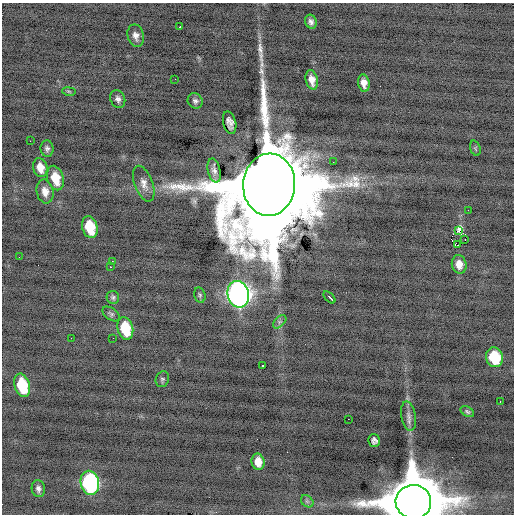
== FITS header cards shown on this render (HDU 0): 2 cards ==
NAXIS1  =                  512 / Axis length
NAXIS2  =                  512 / Axis length

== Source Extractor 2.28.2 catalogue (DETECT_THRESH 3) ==
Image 512 x 512 px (HDU 0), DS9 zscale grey, 1 PNG px = 1 image px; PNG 516 x 516 px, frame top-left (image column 1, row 512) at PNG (2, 3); each listed source drawn as its Kron ellipse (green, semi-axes under 4 px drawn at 4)
Background -0.431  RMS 0.92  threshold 2.76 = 3 sigma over >= 5 px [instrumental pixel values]
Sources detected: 53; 1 with non-positive FLUX_AUTO (blend fragments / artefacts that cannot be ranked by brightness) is neither listed nor drawn; the other 52 listed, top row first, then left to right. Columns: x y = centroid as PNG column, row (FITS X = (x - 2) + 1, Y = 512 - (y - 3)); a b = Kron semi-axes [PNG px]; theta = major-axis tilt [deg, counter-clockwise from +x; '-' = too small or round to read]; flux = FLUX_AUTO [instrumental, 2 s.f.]
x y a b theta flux
311 22 7 5 -70 2.3e+02
180 27 3 2 - 4.4e+02
136 36 11 8 -77 3.6e+02
175 79 2 2 - 4.8e+01
312 80 10 6 -76 5.2e+02
364 83 9 5 -80 4.3e+02
69 91 7 3 -9 6.3e+01
118 99 9 7 -68 2.5e+02
195 101 8 7 - 2.1e+02
230 123 11 6 -75 3.2e+02
30 141 2 2 - 9.6e+01
475 148 8 5 -72 9.3e+01
47 149 8 6 -85 2.0e+02
333 162 2 2 - 7.3e+01
40 168 10 7 -75 7.0e+02
214 170 12 6 -78 3.0e+02
55 178 12 8 -73 1.3e+03
144 184 19 9 -69 5.1e+02
269 185 31 26 86 2.4e+06
45 191 12 8 -78 5.5e+02
468 210 2 2 - 6.3e+01
90 227 11 7 -74 2.3e+03
458 231 4 3 - 3.3e+03
465 239 2 2 - 2.6e+01
458 245 3 2 - 5.0e+03
19 257 2 2 - 9.5e+01
112 261 2 2 - 2.3e+02
459 264 9 7 -77 5.6e+02
110 267 3 2 - 3.7e+02
238 294 13 10 -77 5.4e+04
200 295 8 5 -76 1.1e+02
113 297 6 6 - 1.5e+02
329 297 7 3 -45 7.3e+02
111 314 10 5 -36 1.5e+02
280 322 8 5 45 1.6e+02
125 328 11 7 -75 2.2e+03
71 338 2 2 - 8.4e+01
113 338 2 2 - 6.8e+01
494 357 10 8 -72 2.5e+03
262 365 3 2 - 1.2e+02
162 379 8 6 68 1.3e+02
22 385 12 7 -73 2.7e+03
500 402 2 2 - 1.1e+02
467 412 7 4 -31 1.1e+02
408 416 15 7 -80 3.2e+02
348 419 2 2 - 2.5e+02
374 441 6 5 - 1.8e+02
258 462 8 6 -79 6.5e+02
90 483 12 9 -79 1.1e+04
38 489 8 6 -79 2.4e+02
307 501 7 5 -44 1.3e+02
413 502 18 17 - 1.2e+06
At the frame edge (FLAGS 8, measured only in part): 1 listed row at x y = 413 502
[1 non-positive-flux detection neither listed nor drawn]